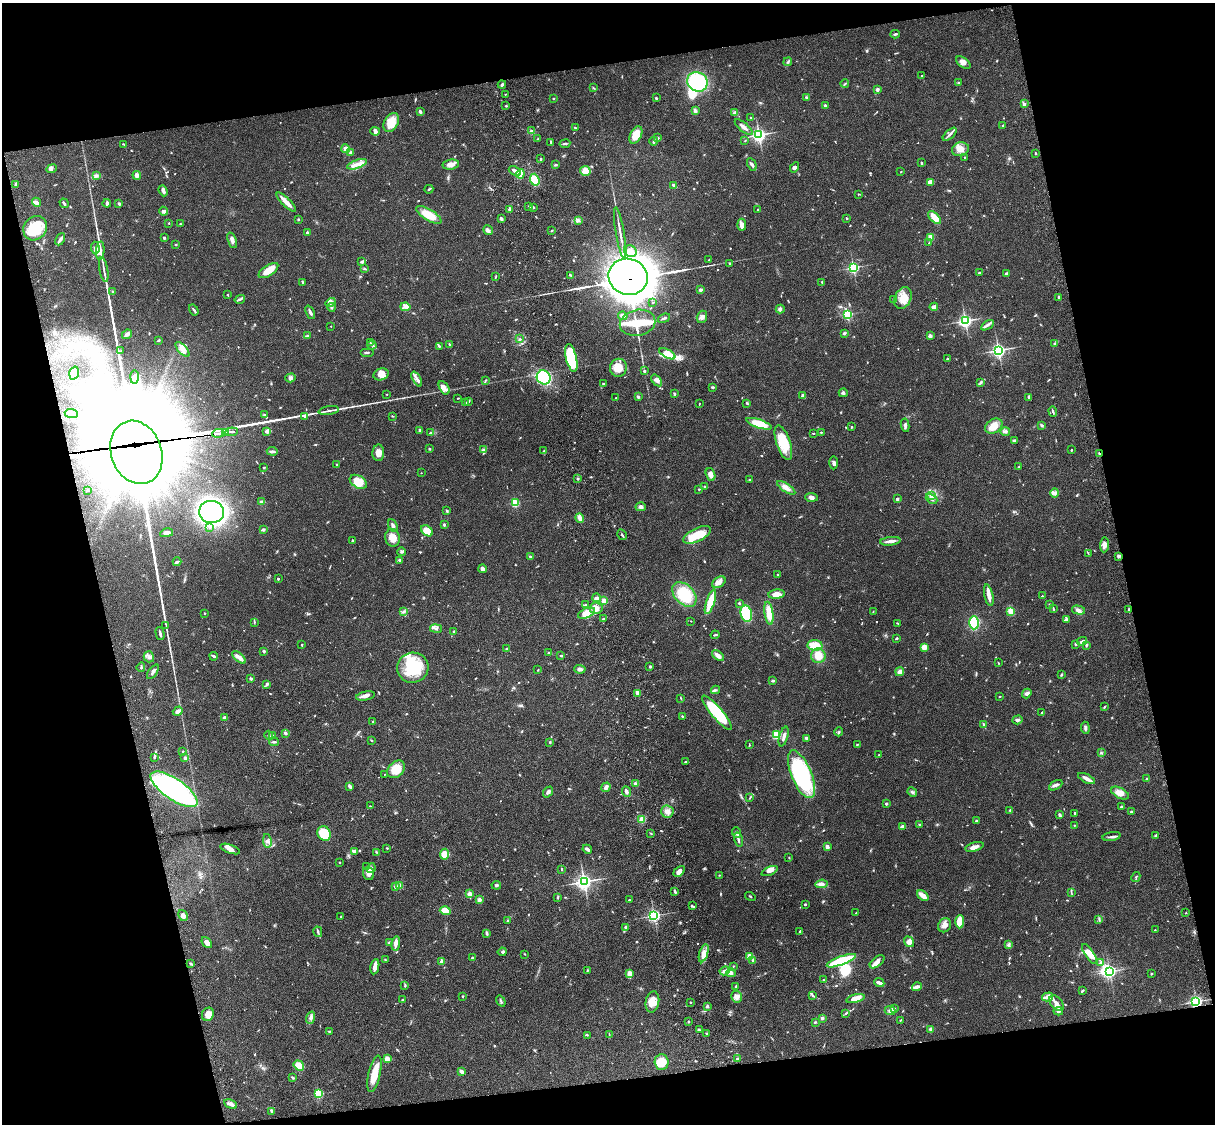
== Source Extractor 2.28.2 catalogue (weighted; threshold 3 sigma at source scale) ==
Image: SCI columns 121-4969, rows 277-4763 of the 5087 x 4926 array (HDU 1 of 3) = the unmasked area's bounding box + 8 px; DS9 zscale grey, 4 x 4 block average (1 PNG px = mean of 4 x 4 image px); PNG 1217 x 1126 px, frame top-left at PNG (2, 3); each listed source drawn as its Kron ellipse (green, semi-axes under 4 px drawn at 4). Shown black and unused: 26% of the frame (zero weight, under 3 of 4 exposures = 6% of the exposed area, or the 3 px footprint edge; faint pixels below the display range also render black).
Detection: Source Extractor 2.28.2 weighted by HDU 2 'WHT'. Background 0.0806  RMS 0.0058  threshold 0.0262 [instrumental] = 3 sigma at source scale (4.5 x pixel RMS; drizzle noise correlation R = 1.50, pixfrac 1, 0.05/0.05 arcsec/px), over >= 5 px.
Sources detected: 913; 3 too faint to see at this stretch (4 x 4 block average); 18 inside a brighter object's white glare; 2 cosmic-ray / hot-pixel residue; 2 long thin detections or spike segments (spike, bleed or trail) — neither listed nor drawn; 21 coinciding with a brighter row at this scale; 63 inside a brighter listed object's ellipse — not listed separately; of the other 804, all 500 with FLUX_AUTO >= 2.1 (the completeness limit of this list) listed and drawn (304 fainter detections not listed), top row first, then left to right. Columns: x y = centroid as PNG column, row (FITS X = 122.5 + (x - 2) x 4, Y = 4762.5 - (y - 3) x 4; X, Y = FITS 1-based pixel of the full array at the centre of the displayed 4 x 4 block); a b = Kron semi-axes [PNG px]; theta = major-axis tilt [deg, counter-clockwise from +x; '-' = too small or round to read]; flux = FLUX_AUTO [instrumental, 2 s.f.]
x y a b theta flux
895 34 4 2 - 5.4
788 62 4 2 - 5.7
963 63 8 4 -36 16
922 76 2 2 - 3.9
697 82 10 9 - 250
958 83 3 2 - 2.9
845 84 4 2 - 4.3
502 85 4 2 - 5.4
593 88 3 2 - 3.4
877 89 2 2 - 37
505 94 2 2 - 2.1
807 97 4 2 - 6.4
656 98 2 2 - 5.3
553 99 2 2 - 2.7
1024 104 4 2 - 6.4
506 105 3 2 - 2.3
825 106 4 2 - 6.5
420 111 4 2 - 9.9
695 111 4 3 - 8
735 113 3 2 - 3.2
751 118 3 2 - 2.3
391 122 10 6 59 58
1003 125 2 2 - 2.9
744 127 11 3 -41 20
575 128 3 2 - 2.7
375 131 5 4 - 8.4
531 131 3 2 - 3.5
950 134 8 2 42 9.5
636 135 9 5 64 51
759 135 3 3 - 860
658 138 3 2 - 4.7
538 139 2 2 - 2.5
654 141 4 2 - 7.3
745 141 2 2 - 2.3
551 142 3 2 - 5.5
124 144 3 2 - 4.2
565 144 5 2 - 5.2
346 149 4 4 - 18
960 149 8 7 - 31
351 153 4 2 - 8.9
1036 153 2 2 - 3.7
964 157 2 2 - 2.8
541 159 2 2 - 3.3
922 162 3 2 - 2.7
357 164 10 4 19 24
752 164 6 3 -64 8.4
451 165 8 5 8 21
556 165 4 2 - 3.8
794 167 5 3 - 8.2
51 169 5 3 - 8
515 171 6 2 -28 18
585 171 5 5 - 30
901 172 2 2 - 2.4
520 174 4 3 - 51
137 175 4 3 - 14
96 176 3 2 - 5
535 180 6 4 -70 53
930 182 3 3 - 21
16 185 3 2 - 3.2
674 185 4 2 - 11
429 189 4 2 - 3.5
163 191 6 3 -69 13
858 194 2 2 - 2.3
36 202 5 3 - 11
286 202 13 3 -44 37
64 203 5 2 - 6
107 203 4 2 - 7.4
119 204 2 2 - 19
529 206 3 2 - 4.8
534 207 3 2 - 2.7
510 209 3 2 - 16
758 210 2 2 - 3.2
163 211 4 4 - 10
429 215 14 5 -31 71
847 218 2 2 - 3.9
934 218 8 3 -47 47
298 219 2 2 - 3.3
501 219 3 2 - 11
578 220 3 3 - 7
169 223 2 2 - 5.1
180 224 2 2 - 2.9
742 225 6 3 -86 23
35 228 13 11 50 110
488 230 5 3 - 8.2
552 231 3 2 - 3.3
307 232 2 2 - 7.3
620 233 26 2 -80 23
931 237 3 3 - 28
164 238 3 2 - 3.9
60 239 6 3 63 13
232 240 8 3 -69 12
929 243 2 2 - 4.6
176 245 3 2 - 3.1
95 248 6 3 -85 11
100 251 9 4 85 18
630 251 6 5 - 17
709 260 3 2 - 4.8
362 262 4 3 - 6.4
730 264 2 2 - 4.7
853 267 2 2 - 550
364 269 4 2 - 4
104 270 12 2 -80 11
268 271 11 5 34 47
979 273 3 2 - 3.3
1006 274 3 2 - 19
571 276 4 2 - 3.4
496 277 3 2 - 2.3
628 277 20 18 -19 26000
822 282 3 2 - 3.2
303 283 3 2 - 2.7
700 290 2 2 - 12
113 292 3 2 - 3
228 294 2 2 - 2.8
1059 297 3 2 - 3.5
903 298 11 8 65 48
240 299 5 2 - 5.8
893 299 3 2 - 3
331 302 5 3 - 10
653 302 2 2 - 2.6
332 307 4 2 - 4.1
405 307 5 3 - 12
934 307 4 3 - 14
780 309 4 3 - 7.7
194 310 6 2 -58 5.1
310 312 7 2 -65 10
847 314 2 2 - 410
623 316 5 3 - 12
702 317 6 5 - 14
664 318 6 2 20 6.1
965 321 3 3 - 670
638 323 18 13 11 120
987 325 7 3 33 11
331 326 2 2 - 3.3
844 333 2 2 - 7.3
127 334 5 2 - 19
307 336 3 2 - 2.5
930 336 2 2 - 49
520 339 4 2 - 2.5
159 340 3 2 - 3.9
370 342 3 2 - 2.3
1054 343 3 2 - 2.9
372 345 4 2 - 4.7
450 345 3 2 - 4.2
439 346 4 2 - 3
183 349 9 4 -46 19
998 350 3 3 - 990
121 351 3 2 - 3
367 353 7 2 0 6.1
667 354 9 4 -28 150
571 358 14 5 -77 270
947 359 2 2 - 3
618 368 9 8 - 47
644 371 2 2 - 12
74 373 6 4 73 26
381 374 8 6 15 27
134 377 7 4 89 11
544 377 7 6 - 230
290 378 5 4 - 8.6
417 379 8 3 -63 11
485 380 4 2 - 3.2
657 380 6 4 -53 13
980 383 4 2 - 3.3
604 384 4 2 - 3.6
444 388 7 4 -59 18
712 388 3 2 - 4.5
843 393 4 3 - 6
386 394 2 2 - 2.4
675 394 3 2 - 4.5
803 396 4 3 - 10
638 397 3 3 - 4.4
1029 397 4 2 - 7.7
458 398 3 2 - 2.5
616 398 2 2 - 2.8
468 401 3 2 - 4.1
466 403 3 2 - 4.4
699 403 2 2 - 2.3
747 403 3 2 - 3.7
329 411 10 2 9 11
1053 412 5 2 - 5.3
71 414 6 3 -5 23
265 415 3 3 - 4.2
392 416 3 2 - 2.3
305 417 3 2 - 2.2
759 424 13 4 -18 84
905 425 7 3 -82 10
1042 425 3 3 - 4.9
994 426 9 6 33 47
852 427 2 2 - 3.3
267 431 4 2 - 16
420 431 2 2 - 13
1005 431 5 3 - 6.7
232 432 6 2 7 140
821 432 2 2 - 6
218 433 6 2 6 2400
225 433 3 2 - 92
430 433 3 2 - 4.5
813 433 2 2 - 3.2
1015 441 3 2 - 14
783 443 18 7 -71 100
429 449 2 2 - 4.3
484 450 3 3 - 5
1071 450 2 2 - 3.4
272 451 5 3 - 7.2
544 451 2 2 - 2.2
136 452 32 25 -70 34000
378 453 8 6 88 28
1099 453 3 2 - 3.6
834 463 6 3 -89 8.6
336 464 2 2 - 2.3
264 467 3 2 - 3.5
1019 467 3 2 - 3
421 473 2 2 - 2.5
711 474 6 4 -72 21
578 479 2 2 - 5
750 480 2 2 - 14
358 482 9 6 -31 57
705 486 3 2 - 3.1
786 488 11 4 -33 19
699 489 3 2 - 2.6
88 490 3 2 - 2.6
1055 493 4 2 - 6
932 495 4 3 - 8.5
811 497 6 3 -5 11
897 499 2 2 - 24
932 499 6 3 -28 9.6
261 502 3 3 - 7.2
515 503 2 2 - 270
641 507 5 4 - 9.2
447 511 3 2 - 3.1
212 512 12 11 - 870
580 518 5 3 - 18
444 525 2 2 - 8.6
393 526 7 3 -65 12
209 527 4 2 - 3.2
263 530 2 2 - 19
427 531 6 4 -40 43
167 533 6 4 12 15
622 535 6 2 -61 4
697 535 15 6 26 80
392 538 9 7 -74 42
352 541 3 2 - 4.4
890 541 10 2 6 24
1104 545 7 3 86 16
402 552 5 3 - 6.2
1088 553 3 2 - 2.2
1118 556 2 2 - 15
531 557 3 2 - 4.7
399 560 2 2 - 9.4
177 562 4 2 - 8.8
482 569 4 4 - 13
778 574 3 2 - 3.5
278 579 2 2 - 11
719 582 7 5 32 20
684 594 14 9 -45 140
776 594 8 4 7 29
989 595 11 3 -78 26
1042 596 2 2 - 7.2
597 598 4 3 - 9.5
604 601 4 4 - 15
710 602 13 3 72 100
739 603 3 2 - 3.6
1049 604 2 2 - 2.3
585 605 3 2 - 2.9
596 608 6 5 - 21
1053 609 4 2 - 2.9
1129 609 3 2 - 5.8
1078 610 7 4 -14 12
404 611 4 3 - 6
1011 611 3 2 - 53
873 612 3 2 - 2.1
205 613 2 2 - 7.2
586 613 9 5 24 63
769 613 12 4 -81 45
746 614 8 5 -74 230
603 619 3 2 - 2.5
1066 620 4 3 - 5.4
691 621 2 2 - 2.2
254 622 2 2 - 2.1
897 623 3 2 - 2.7
974 623 6 5 - 200
166 625 4 2 - 2.8
436 629 6 3 -10 8.2
454 631 2 2 - 4.2
160 633 7 2 -75 9.1
715 635 4 2 - 3.4
897 638 2 2 - 5
1082 641 5 3 - 8.7
1076 644 3 2 - 4.7
302 645 3 2 - 2.5
815 645 7 5 -4 56
1087 645 4 2 - 4
924 647 4 3 - 35
506 649 2 2 - 3.7
264 651 2 2 - 25
549 653 3 2 - 4
214 656 4 2 - 11
561 656 3 2 - 3
718 656 7 3 -39 18
818 656 7 7 - 49
149 657 5 5 - 13
239 657 8 3 -43 19
998 663 3 2 - 2.3
141 667 5 2 - 5.7
650 667 2 2 - 4.2
413 668 16 15 - 180
580 669 6 3 -5 10
538 670 3 2 - 2.1
153 672 8 2 54 9.8
900 672 4 3 - 14
1061 675 3 2 - 3.5
251 679 3 2 - 4.8
773 681 3 2 - 6.5
267 685 2 2 - 2.3
716 690 4 2 - 4.6
637 693 4 3 - 8.1
1027 693 5 3 - 9.3
365 696 9 3 11 18
999 697 2 2 - 4.1
681 698 3 2 - 2.1
1104 707 4 2 - 3.4
178 711 5 3 - 16
717 713 22 5 -50 200
1042 713 3 2 - 5.5
682 716 2 2 - 2.6
225 718 3 2 - 12
1017 720 5 3 - 8.1
373 722 2 2 - 4.2
983 724 3 2 - 3.6
1085 728 6 3 -84 6.7
839 732 4 2 - 4.1
285 733 2 2 - 9.1
776 734 2 2 - 380
269 735 5 2 - 5.4
272 735 2 2 - 2.3
784 737 10 2 74 11
807 738 2 2 - 3.5
371 740 3 2 - 2.7
274 742 5 2 - 5.4
550 742 2 2 - 4.8
857 744 2 2 - 2.8
749 745 3 2 - 2.9
183 751 2 2 - 2.4
1101 753 3 2 - 2.8
879 755 2 2 - 3.5
154 757 4 3 - 4.6
185 758 3 2 - 8.5
686 762 3 2 - 3.9
396 769 10 7 43 59
384 774 2 2 - 2.7
801 774 25 10 -67 390
1086 778 9 3 -28 16
1146 779 2 2 - 2.8
635 784 4 2 - 12
1056 785 7 3 28 10
350 787 3 2 - 15
606 787 5 3 - 13
174 789 27 10 -34 810
548 792 6 3 52 9.1
626 792 5 3 - 9.9
912 792 5 3 - 5.9
1120 793 9 5 -27 28
750 797 4 2 - 3
886 804 2 2 - 21
370 806 2 2 - 3.8
1121 807 3 3 - 4.4
1010 810 3 2 - 2.6
667 812 6 6 - 18
1131 812 2 2 - 14
1075 813 2 2 - 11
1060 815 3 2 - 9.8
642 819 4 3 - 23
977 821 2 2 - 6.5
919 824 2 2 - 2.3
1074 825 2 2 - 2.8
903 826 3 2 - 12
651 833 2 2 - 2.4
737 833 5 2 - 12
324 834 7 6 - 94
1155 836 3 2 - 3.1
1112 837 9 2 11 8.4
738 840 7 2 -76 8.4
267 841 7 3 -80 11
827 847 3 2 - 21
974 847 9 4 15 20
387 848 2 2 - 3.1
230 849 10 4 -19 14
587 849 5 2 - 11
354 851 3 2 - 10
376 852 2 2 - 3.1
445 854 5 4 - 36
789 858 2 2 - 2.3
339 862 2 2 - 2.4
366 867 4 2 - 3.7
371 868 5 3 - 8.3
562 869 3 2 - 2.9
679 871 6 4 44 19
770 871 9 3 23 16
369 874 6 5 - 16
719 875 2 2 - 2.5
1136 877 5 2 - 4.4
584 882 3 3 - 1300
821 884 6 3 5 17
496 885 5 2 - 6.9
395 886 3 3 - 7.7
400 886 3 3 - 23
675 891 4 2 - 5.9
1071 892 3 2 - 2.6
469 894 2 2 - 87
750 896 5 2 - 2.6
923 896 6 3 -38 34
558 897 3 2 - 3.5
479 900 4 4 - 8.4
629 900 2 2 - 3.3
805 904 2 2 - 6.8
692 906 3 2 - 3
445 911 5 4 - 54
856 913 2 2 - 3.8
1186 913 2 2 - 2.2
183 915 6 3 -58 14
654 916 2 2 - 720
341 917 2 2 - 3.7
1099 919 4 2 - 4.3
508 921 2 2 - 7.4
960 922 7 4 88 57
944 925 7 6 - 18
625 928 3 3 - 8.3
1155 930 2 2 - 2.7
800 931 4 2 - 4.9
318 932 5 2 - 5.7
487 933 4 2 - 6.8
909 942 5 4 - 20
207 943 6 3 -50 23
390 943 3 3 - 8.8
396 943 7 3 82 18
1009 945 3 2 - 4.4
502 952 4 2 - 5.2
704 953 9 4 73 33
525 954 2 2 - 2.6
1090 954 12 4 -56 38
750 956 3 3 - 28
473 958 2 2 - 30
385 960 2 2 - 2.2
753 960 3 3 - 6.9
841 961 15 3 20 210
442 962 2 2 - 52
877 962 9 4 40 21
1101 963 3 2 - 6.5
190 964 4 2 - 4.5
733 966 3 2 - 2.7
375 967 8 3 80 26
587 970 3 2 - 3.3
725 971 5 3 - 9.1
1109 971 2 2 - 790
731 973 4 3 - 8.3
629 974 3 2 - 28
1151 974 2 2 - 3.8
823 980 3 2 - 2.9
879 983 5 2 - 22
405 986 3 2 - 2.6
736 986 3 2 - 2.6
917 987 5 2 - 15
1082 991 3 2 - 5.4
813 995 4 2 - 3.9
463 996 2 2 - 9.3
737 997 5 5 - 21
1048 997 6 3 16 12
855 999 9 4 14 30
402 1000 2 2 - 2.7
501 1001 6 2 -55 5
1196 1001 3 2 - 870
652 1002 10 6 81 36
690 1002 2 2 - 5.2
1056 1003 9 5 -51 22
707 1006 3 2 - 6.8
895 1009 3 2 - 4.3
890 1011 5 4 - 11
1058 1011 5 3 - 8.1
846 1013 3 2 - 3.1
208 1014 7 5 64 32
311 1018 6 3 72 10
822 1018 3 2 - 6.2
900 1020 3 2 - 2.8
688 1021 2 2 - 3.6
815 1022 2 2 - 3.6
931 1029 3 3 - 13
699 1030 4 2 - 4.5
329 1031 4 2 - 3.6
706 1033 3 2 - 2.9
609 1034 3 2 - 2.6
587 1035 3 2 - 2.4
387 1059 2 2 - 87
738 1059 4 2 - 4.3
661 1062 8 7 - 59
299 1065 5 4 - 66
462 1072 4 2 - 17
374 1074 18 6 76 65
293 1078 3 2 - 5.3
319 1094 2 2 - 340
231 1104 6 3 -28 12
272 1111 3 2 - 4.5
Overlapping masked pixels (flux is a lower limit): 5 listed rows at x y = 628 277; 218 433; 136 452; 1099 453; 1196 1001
Diffuse or blended objects may show on this block-average render without a row.